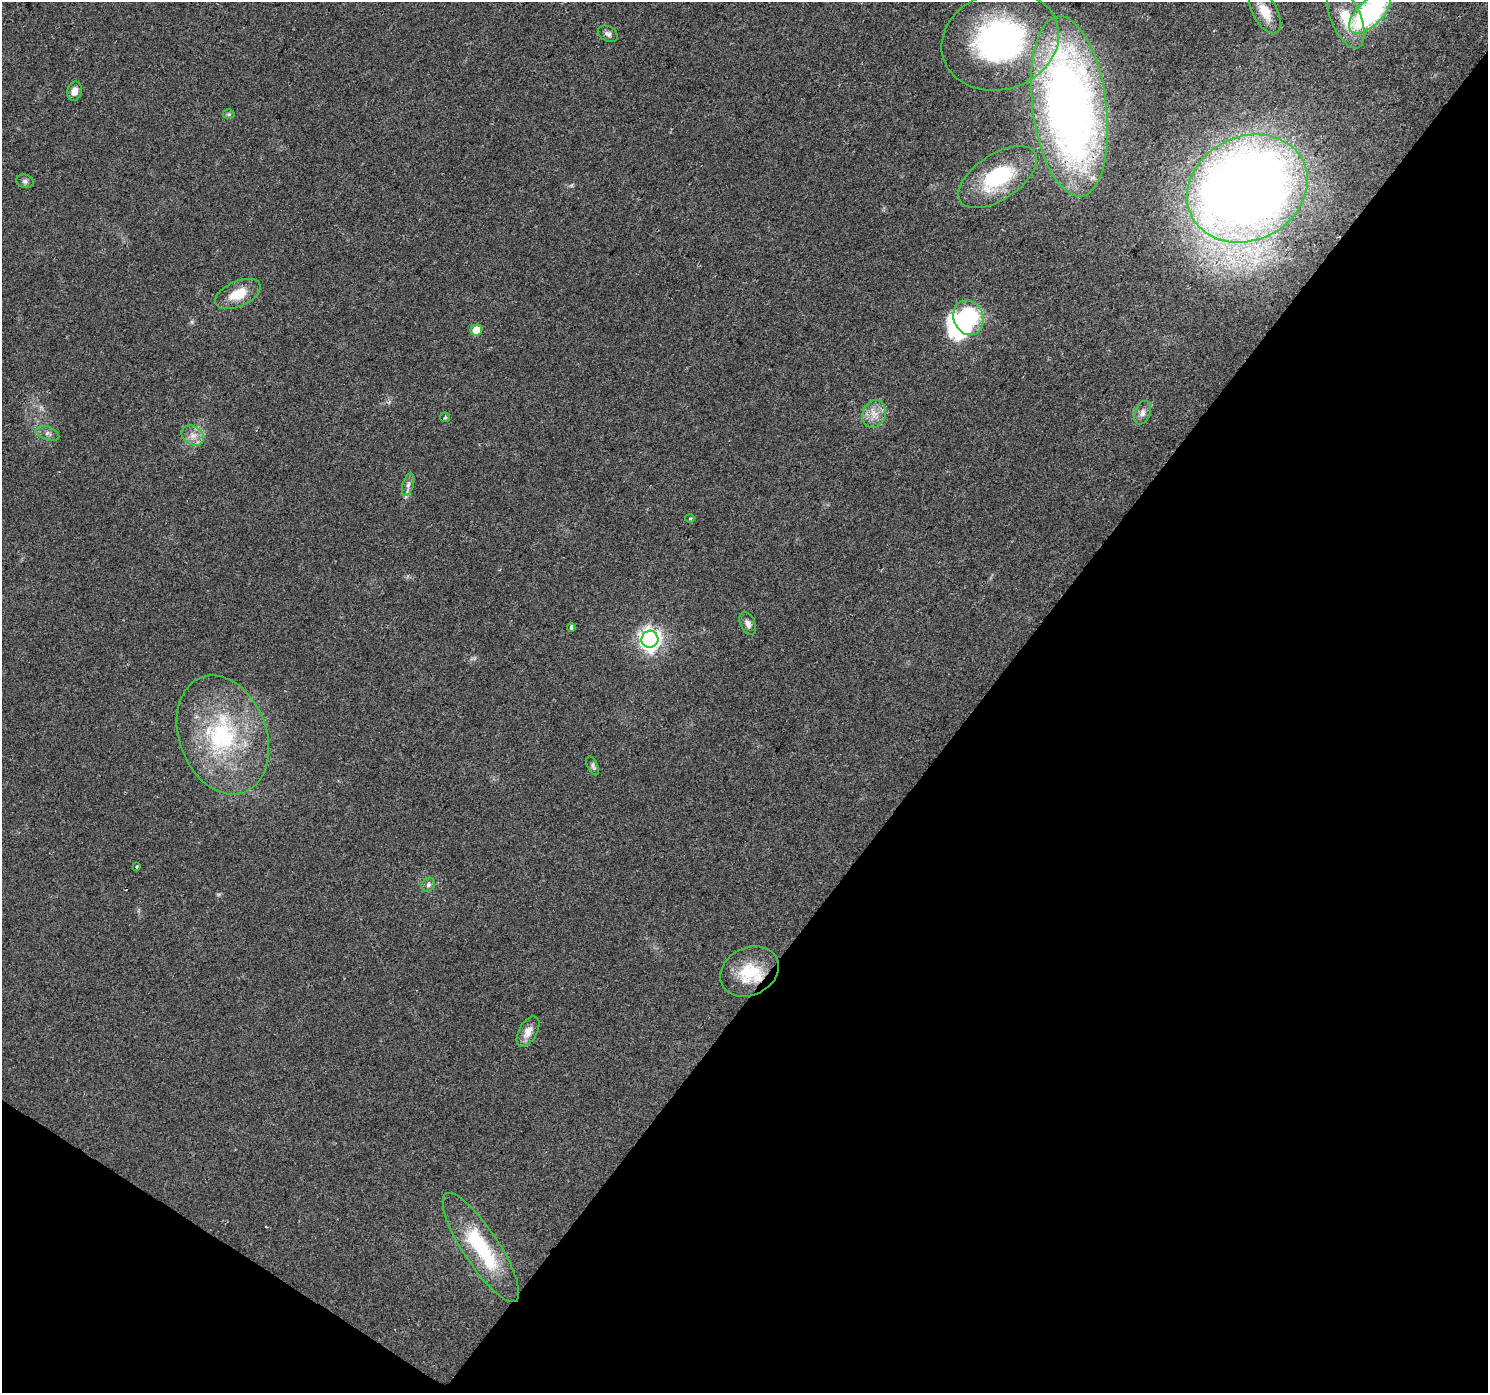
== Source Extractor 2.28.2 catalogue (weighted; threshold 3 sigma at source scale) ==
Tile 15 of 4 x 4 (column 3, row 4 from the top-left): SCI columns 2978-4463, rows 250-1640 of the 5949 x 5997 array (HDU 1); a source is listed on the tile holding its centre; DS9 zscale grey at full resolution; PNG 1490 x 1395 px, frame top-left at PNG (2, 2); each listed source drawn as its Kron ellipse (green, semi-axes under 4 px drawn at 4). Shown black and unused: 37% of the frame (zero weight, under 2 of 3 exposures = <1% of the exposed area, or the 3 px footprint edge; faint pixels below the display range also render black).
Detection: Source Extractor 2.28.2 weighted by HDU 2 'WHT'; one run over the whole footprint, this tile lists its part. Background 0.0542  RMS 0.006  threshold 0.027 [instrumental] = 3 sigma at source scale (4.5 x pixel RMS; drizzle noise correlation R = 1.50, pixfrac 1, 0.0396/0.0396 arcsec/px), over >= 5 px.
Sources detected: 34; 3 inside a brighter object's white glare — neither listed nor drawn; the other 31 listed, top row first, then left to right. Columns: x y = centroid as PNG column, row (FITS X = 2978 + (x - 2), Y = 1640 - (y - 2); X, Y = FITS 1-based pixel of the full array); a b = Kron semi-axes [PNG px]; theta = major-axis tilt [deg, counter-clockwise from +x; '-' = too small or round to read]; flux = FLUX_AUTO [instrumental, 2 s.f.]
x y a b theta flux
1265 12 24 12 -61 11
1370 13 26 12 45 100
1346 17 33 15 -68 18
608 34 11 7 -29 2.2
1000 41 59 48 18 160
75 91 9 7 78 4.7
1069 106 91 37 -83 450
229 114 6 5 - 0.98
998 177 44 22 33 47
25 181 9 6 -18 1.7
1247 188 62 52 27 960
238 294 24 12 24 14
968 318 18 15 -68 53
476 330 6 5 - 10
1142 413 12 8 69 3.2
874 414 14 11 66 7.2
445 417 5 4 - 0.75
48 433 12 6 -21 2.5
193 435 12 9 -34 5.2
408 485 11 5 72 2.3
690 518 4 4 - 0.68
748 624 12 7 -64 3
571 627 4 4 - 1.6
650 639 8 8 - 320
223 735 61 43 -69 86
593 766 10 5 -65 1.5
136 867 3 3 - 0.76
428 885 7 6 - 1.8
749 971 30 23 27 26
528 1031 16 9 60 6.4
481 1248 64 18 -57 51
Overlapping masked pixels (flux is a lower limit): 3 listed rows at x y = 1069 106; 1247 188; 749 971
Isophote crosses this tile's border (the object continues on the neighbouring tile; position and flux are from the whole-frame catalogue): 1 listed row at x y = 1370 13